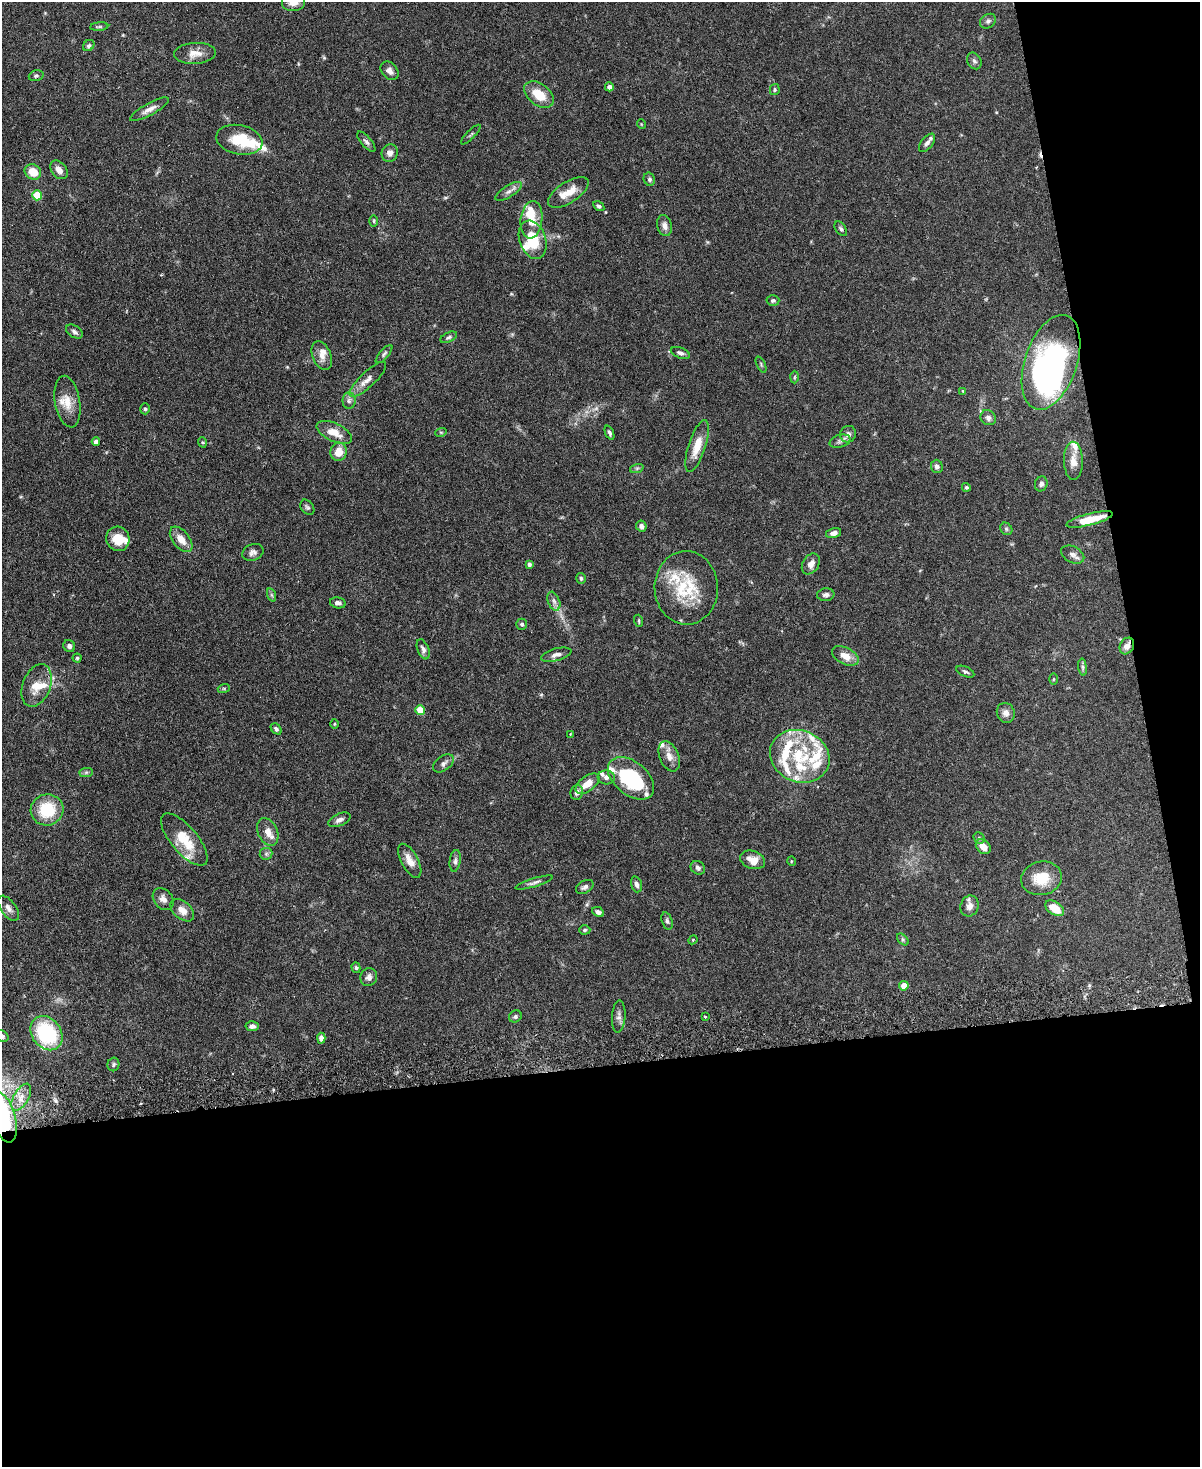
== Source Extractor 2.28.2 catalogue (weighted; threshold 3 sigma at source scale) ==
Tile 12 of 4 x 3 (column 4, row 3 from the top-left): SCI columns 3599-4796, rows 138-1602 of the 4803 x 4819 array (HDU 1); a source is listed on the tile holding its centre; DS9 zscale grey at full resolution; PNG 1202 x 1469 px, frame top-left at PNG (2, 2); each listed source drawn as its Kron ellipse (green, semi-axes under 4 px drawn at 4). Shown black and unused: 33% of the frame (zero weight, under 3 of 6 exposures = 2% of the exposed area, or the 3 px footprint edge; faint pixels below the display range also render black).
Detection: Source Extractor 2.28.2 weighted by HDU 2 'WHT'; one run over the whole footprint, this tile lists its part. Background 0.0911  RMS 0.0035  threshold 0.0143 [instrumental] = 3 sigma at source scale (4.09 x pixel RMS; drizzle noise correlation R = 1.36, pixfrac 0.8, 0.05/0.05 arcsec/px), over >= 5 px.
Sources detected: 173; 1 too faint to see at this stretch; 4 inside a brighter object's white glare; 1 cosmic-ray / hot-pixel residue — neither listed nor drawn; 26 inside a brighter listed object's ellipse — not listed separately; the other 141 listed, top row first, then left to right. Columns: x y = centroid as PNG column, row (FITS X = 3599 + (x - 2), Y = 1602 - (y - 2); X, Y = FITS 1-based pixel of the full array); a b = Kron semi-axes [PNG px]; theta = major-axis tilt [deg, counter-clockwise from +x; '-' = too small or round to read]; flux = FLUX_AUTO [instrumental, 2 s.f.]
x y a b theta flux
293 2 12 8 0 2.6
988 21 8 6 36 0.97
99 27 9 3 5 0.51
89 46 6 5 - 0.58
195 53 21 10 4 3.7
974 61 9 6 -57 0.93
390 71 10 7 -47 1.6
36 76 7 5 17 0.62
609 87 4 4 - 1.1
775 90 5 5 - 0.46
539 95 17 10 -38 6.8
149 109 22 6 29 2.2
641 124 5 3 - 0.24
471 135 13 3 45 0.55
239 140 23 14 -11 9.7
366 142 12 5 -49 1
927 143 11 5 50 1.3
390 153 9 8 - 1.8
59 170 10 7 -52 2.2
33 172 8 7 - 5.4
649 179 7 5 -67 0.71
509 191 15 5 31 1.5
568 192 23 10 33 4.7
37 195 5 5 - 11
599 206 6 4 -32 0.73
531 220 19 11 84 5.4
374 221 6 4 -90 0.37
665 226 10 7 -75 1.6
841 229 8 5 -55 0.69
533 240 20 13 -72 11
773 300 6 5 - 0.65
74 332 9 6 -32 0.98
449 337 9 5 26 0.72
680 353 10 5 -21 1
384 354 11 4 48 0.7
322 356 15 9 -68 2.6
1051 362 49 26 71 82
761 364 8 3 -64 0.49
795 377 6 4 88 0.39
368 379 24 7 44 2.7
963 391 4 3 - 0.29
349 401 8 6 90 1.1
67 402 26 12 -80 5.1
145 409 5 4 - 0.55
988 418 8 7 - 1.2
334 432 19 9 -26 4.3
441 432 6 3 17 0.35
609 433 7 4 -68 0.77
848 434 8 8 - 1.5
96 441 4 4 - 1.7
840 441 11 6 16 1.2
202 442 5 3 - 0.35
697 446 27 8 72 5.7
339 452 9 8 - 4.2
1073 461 19 9 -89 3.3
937 466 7 6 - 1.1
637 468 7 4 19 0.58
1041 484 7 6 - 0.93
966 487 5 4 - 0.51
307 507 8 6 -52 0.7
1090 519 24 6 14 7.6
641 526 6 5 - 0.94
1006 529 7 5 -47 0.61
834 533 8 5 13 1.4
118 539 12 11 - 5.7
181 539 15 8 -51 3.5
253 552 11 8 22 1.3
1073 555 12 8 -28 1.4
529 564 4 3 - 0.91
811 564 11 8 57 2.3
581 578 5 5 - 0.53
686 588 37 31 -88 17
272 595 7 4 -71 0.55
826 595 9 6 6 1
554 601 10 6 -68 1.2
338 603 8 5 -11 1.2
639 621 6 3 -72 0.39
522 624 5 5 - 0.7
69 646 6 5 - 0.87
1127 646 9 6 60 2.5
423 649 10 5 -68 1.1
556 655 15 6 14 1.7
845 656 14 8 -27 3.4
77 658 4 4 - 0.43
1083 667 8 4 -82 0.68
965 672 9 5 -23 0.7
1053 679 5 4 - 0.32
37 685 22 14 69 5.4
224 688 6 4 18 0.44
420 710 5 4 - 7
1006 713 10 9 - 1.9
334 724 5 3 - 0.3
276 729 6 4 -47 0.68
570 734 3 3 - 0.2
669 756 16 9 -67 2.8
800 756 30 25 -23 18
443 763 12 7 35 1.3
86 772 7 4 1 0.61
606 777 8 7 - 1.1
631 778 26 16 -40 28
587 784 14 7 37 4
577 792 7 6 - 1.3
47 810 16 15 - 12
339 820 12 6 23 1.4
268 832 14 10 -66 2.7
979 838 6 5 - 0.51
184 840 32 13 -49 9.3
983 847 8 6 -45 3
266 854 6 6 - 0.72
753 860 13 9 -18 3.3
410 861 19 8 -61 3.4
455 861 11 5 83 0.99
791 861 5 3 - 0.28
698 868 7 6 - 1.1
1042 878 20 16 12 7.8
534 883 19 4 17 1.1
636 884 8 5 -72 1.2
585 887 9 6 29 1.1
163 899 12 9 -49 1.9
970 906 10 9 - 2.1
8 908 14 7 -54 1.8
1055 908 10 6 -34 5.1
182 910 14 8 -41 2.8
598 912 6 4 -26 1.2
667 921 9 5 -74 0.76
585 930 5 4 - 0.48
903 939 7 4 -46 0.55
693 940 5 4 - 0.37
356 968 5 4 - 0.53
369 977 9 8 - 1.6
904 986 5 4 - 5.5
515 1016 7 5 31 0.74
619 1016 16 6 86 1.6
705 1017 3 2 - 0.43
252 1026 7 5 3 1.1
47 1033 18 14 -53 26
2 1036 7 5 -41 0.86
321 1038 5 4 - 1.4
113 1064 7 6 - 0.68
21 1097 15 7 60 3.3
4 1117 26 12 -74 19
Overlapping masked pixels (flux is a lower limit): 3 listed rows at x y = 1090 519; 1127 646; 4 1117
Isophote crosses this tile's border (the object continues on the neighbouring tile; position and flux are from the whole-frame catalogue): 3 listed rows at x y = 293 2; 2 1036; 4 1117